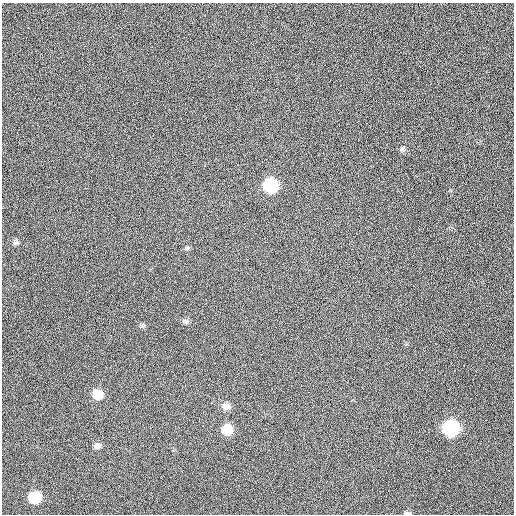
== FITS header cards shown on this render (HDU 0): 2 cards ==
NAXIS1  =                  512  /
NAXIS2  =                  512  /

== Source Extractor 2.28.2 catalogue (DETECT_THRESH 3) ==
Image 512 x 512 px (HDU 0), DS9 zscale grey, 1 PNG px = 1 image px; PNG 516 x 516 px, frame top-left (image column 1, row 512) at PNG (2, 3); no overlay
Background 307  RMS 14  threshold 43.3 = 3 sigma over >= 5 px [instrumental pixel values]
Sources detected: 13; all 13 listed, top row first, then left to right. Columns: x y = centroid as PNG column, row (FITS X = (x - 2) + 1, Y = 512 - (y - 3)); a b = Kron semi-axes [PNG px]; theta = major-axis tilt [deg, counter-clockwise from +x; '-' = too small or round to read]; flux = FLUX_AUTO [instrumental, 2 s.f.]
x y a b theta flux
402 149 8 6 -80 2300
271 186 9 9 - 82000
16 243 8 5 37 2300
187 248 6 5 - 1600
186 321 8 6 -75 2300
142 325 7 4 46 1600
97 394 10 9 - 16000
226 406 10 8 -20 6600
451 428 9 9 - 130000
227 430 9 8 - 23000
97 446 8 7 - 3900
35 498 9 8 - 38000
407 513 8 3 -5 2200
At the frame edge (FLAGS 8, measured only in part): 1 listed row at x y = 407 513